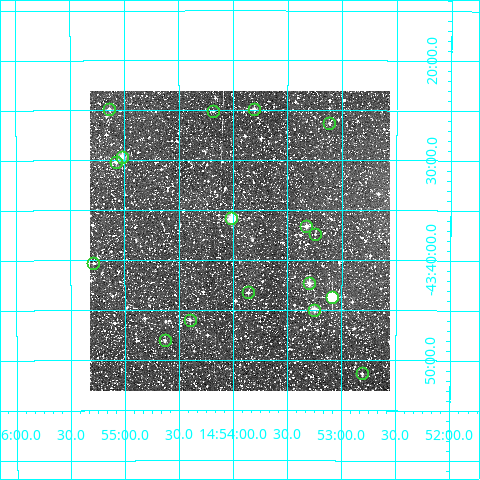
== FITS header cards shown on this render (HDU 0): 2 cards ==
NAXIS1  =                  300
NAXIS2  =                  300

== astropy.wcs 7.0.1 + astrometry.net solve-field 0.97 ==
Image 300 x 300 px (HDU 0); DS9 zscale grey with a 90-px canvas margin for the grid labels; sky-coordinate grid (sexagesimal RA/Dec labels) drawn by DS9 from the SOLVED WCS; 17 Tycho-2 reference stars matched to detected sources circled (green)
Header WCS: RA---TAN/DEC--TAN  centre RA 14:53:56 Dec -43:38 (223.48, -43.63 deg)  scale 6 arcsec/px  FOV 30.0' x 30.0'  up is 0 deg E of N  parity normal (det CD < 0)
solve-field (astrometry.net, Tycho-2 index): VERIFIED the header's WCS against the Tycho-2 star catalogue (17 matches, 0 conflicts) and refined it, rather than solving blind
Solved WCS: RA---TAN-SIP/DEC--TAN-SIP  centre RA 14:53:56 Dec -43:38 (223.48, -43.63 deg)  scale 6 arcsec/px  FOV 30.0' x 30.0'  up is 0 deg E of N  parity normal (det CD < 0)
The solver's refit moves the header's centre by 1.4 arcsec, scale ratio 0.9999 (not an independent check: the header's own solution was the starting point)
Tycho-2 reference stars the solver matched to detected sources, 17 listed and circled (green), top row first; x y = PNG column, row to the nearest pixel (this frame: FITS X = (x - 90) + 1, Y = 300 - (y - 91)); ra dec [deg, ICRS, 3 dp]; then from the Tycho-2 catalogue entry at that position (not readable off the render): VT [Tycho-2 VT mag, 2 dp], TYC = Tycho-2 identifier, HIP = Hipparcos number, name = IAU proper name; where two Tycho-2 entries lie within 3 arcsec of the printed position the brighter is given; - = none
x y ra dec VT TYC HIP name
109 109 223.785 -43.414 10.43 7832-1451-1 - -
254 109 223.452 -43.415 10.44 7832-415-1 - -
213 111 223.546 -43.418 11.68 7832-1063-1 - -
329 123 223.279 -43.439 11.09 7832-2362-1 - -
122 157 223.756 -43.494 8.66 7832-1923-1 - -
116 162 223.769 -43.503 10.48 7832-859-1 - -
231 218 223.503 -43.598 8.33 7832-2261-1 72903 -
306 226 223.331 -43.610 10.14 7832-933-1 - -
315 234 223.311 -43.623 11.62 7832-2233-1 - -
93 263 223.822 -43.671 11.56 7832-2264-1 - -
309 283 223.324 -43.705 10.08 7832-491-1 - -
248 292 223.465 -43.721 10.88 7832-557-1 - -
332 297 223.271 -43.728 8.16 7832-639-1 - -
314 310 223.313 -43.750 9.34 7832-2170-1 - -
190 320 223.600 -43.767 11.01 7832-2331-1 - -
165 340 223.658 -43.801 11.32 7832-1793-1 - -
362 373 223.203 -43.856 11.12 7832-2283-1 - -